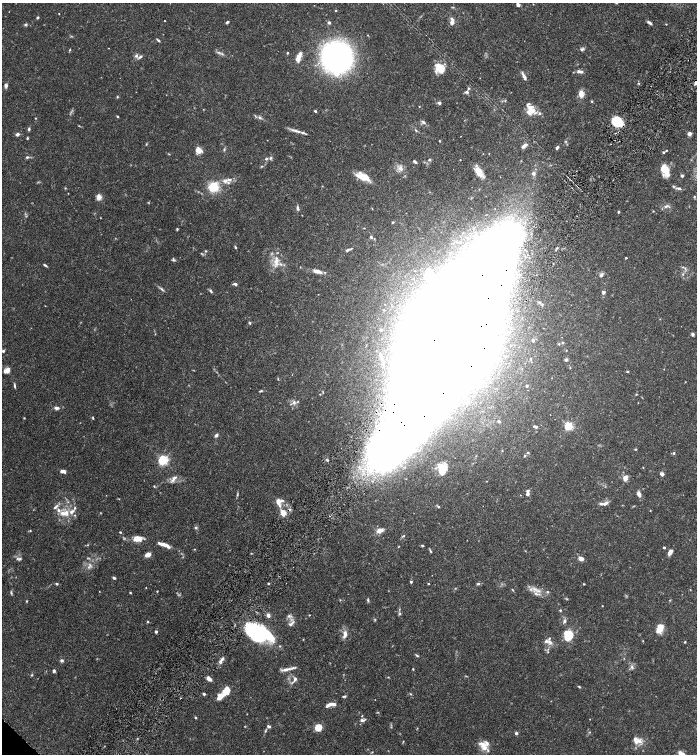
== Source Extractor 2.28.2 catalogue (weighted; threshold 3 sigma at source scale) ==
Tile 10 of 4 x 4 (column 2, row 3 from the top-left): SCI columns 1556-2944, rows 1510-3012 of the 6030 x 6025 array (HDU 1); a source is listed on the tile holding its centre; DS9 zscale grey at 2 x 2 block average (1 PNG px = mean of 2 x 2 image px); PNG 699 x 756 px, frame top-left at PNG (2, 3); no overlay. Shown black and unused: <1% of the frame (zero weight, under 6 of 12 exposures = <1% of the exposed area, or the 3 px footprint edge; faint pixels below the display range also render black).
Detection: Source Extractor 2.28.2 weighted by HDU 2 'WHT'; one run over the whole footprint, this tile lists its part. Background 0.0776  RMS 0.003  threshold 0.0123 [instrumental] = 3 sigma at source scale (4.09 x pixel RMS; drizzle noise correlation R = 1.36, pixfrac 0.8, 0.05/0.05 arcsec/px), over >= 5 px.
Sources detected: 313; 9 too faint to see at this stretch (2 x 2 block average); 7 inside a brighter object's white glare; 1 cosmic-ray / hot-pixel residue — not listed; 42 inside a brighter listed object's ellipse — not listed separately; the other 254 listed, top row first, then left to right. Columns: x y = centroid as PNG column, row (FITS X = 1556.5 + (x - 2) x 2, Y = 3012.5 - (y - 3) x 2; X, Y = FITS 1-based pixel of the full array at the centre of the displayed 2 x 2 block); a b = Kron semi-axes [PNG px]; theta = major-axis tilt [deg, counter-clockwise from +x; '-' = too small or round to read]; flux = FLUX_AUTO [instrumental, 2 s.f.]
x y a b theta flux
533 4 2 2 - 0.28
518 5 4 3 - 1.6
453 7 3 2 - 0.48
336 10 2 2 - 0.49
59 14 2 2 - 0.32
37 17 3 2 - 1
165 21 2 2 - 0.27
227 22 4 2 - 1.3
329 22 3 3 - 1.4
452 22 6 5 - 3
649 23 6 3 -29 1.6
666 24 3 2 - 0.31
26 25 5 3 - 0.91
158 40 5 2 - 0.91
582 49 6 5 - 1.4
70 50 3 2 - 0.53
219 52 6 4 -26 1.6
287 53 3 2 - 0.74
136 56 6 5 - 1.6
298 57 11 4 65 6.3
337 57 19 18 - 220
440 67 13 10 60 10
580 71 8 4 -6 2.7
524 77 9 4 -65 2.7
638 83 3 3 - 0.54
696 83 5 4 - 2
6 85 6 4 84 1.7
468 88 5 3 - 0.96
466 92 6 3 -6 1.3
581 94 8 6 -89 4.9
117 97 3 3 - 0.53
592 101 3 3 - 0.61
439 103 4 3 - 1.5
419 106 2 2 - 0.39
203 109 3 2 - 0.26
530 110 15 6 -77 8.1
315 111 3 2 - 1
540 113 4 3 - 1.2
117 116 3 2 - 0.51
260 117 6 4 -22 1.5
35 118 2 2 - 0.38
617 121 9 7 49 20
423 122 6 4 -39 1.6
79 126 3 2 - 0.35
29 129 4 3 - 1.1
416 130 5 3 - 0.76
296 131 12 4 -15 3.3
616 133 2 2 - 0.26
17 134 4 3 - 2
689 134 4 3 - 2.8
461 136 2 2 - 0.2
27 138 3 2 - 0.69
439 141 2 2 - 0.48
565 141 4 3 - 0.56
146 144 3 3 - 0.56
524 146 8 4 37 2.5
557 147 5 3 - 1.1
224 149 5 2 - 0.64
198 150 8 6 -49 4.5
666 150 3 2 - 0.45
663 152 3 3 - 0.76
169 154 4 2 - 0.38
489 154 2 2 - 0.21
27 157 5 3 - 1
266 158 5 3 - 1.1
271 158 5 3 - 1.1
460 159 3 2 - 0.24
429 160 4 3 - 0.79
415 162 5 3 - 1.1
262 166 3 3 - 0.55
400 168 8 6 40 2.9
666 170 14 6 -80 8.8
479 172 13 6 -55 6.5
533 173 4 4 - 1.9
682 176 3 3 - 1.1
363 177 17 7 -18 10
225 181 8 6 21 3
213 187 4 4 - 58
65 188 3 3 - 0.47
679 188 9 3 -9 1.6
68 193 2 2 - 0.24
694 196 3 3 - 0.62
99 197 7 6 - 3.1
666 206 8 4 5 2.1
297 208 6 3 -78 1.6
495 209 2 2 - 0.2
653 211 3 2 - 0.31
618 212 3 2 - 0.95
393 222 3 3 - 0.57
364 228 2 2 - 0.36
177 229 3 3 - 0.65
371 237 4 3 - 1.1
235 247 4 3 - 0.7
349 249 10 3 24 1.5
206 251 3 3 - 0.56
450 252 4 3 - 0.92
201 253 4 2 - 0.56
626 258 2 2 - 0.7
173 260 4 4 - 1.1
276 262 18 7 84 7
45 265 5 2 - 0.99
300 267 3 2 - 0.26
685 269 6 2 -70 0.94
415 270 3 2 - 0.28
317 271 10 4 -12 5
683 274 4 3 - 0.76
601 275 6 4 59 1.6
235 284 4 3 - 1.8
162 289 8 3 -40 1.3
210 291 6 3 -57 1.1
603 292 4 3 - 1.7
539 302 5 4 - 0.97
385 304 3 2 - 0.33
660 319 2 2 - 0.27
249 323 4 3 - 0.74
381 330 2 2 - 2.4
155 334 3 2 - 0.32
693 334 4 3 - 1.2
533 340 4 4 - 1.5
449 342 158 30 63 7900
562 343 3 2 - 0.47
559 344 3 3 - 0.58
3 351 6 3 12 1.5
566 351 2 2 - 0.33
382 359 10 3 -70 2.6
530 359 4 3 - 0.76
566 360 4 3 - 1.2
664 369 2 2 - 0.22
7 370 7 5 39 4
627 372 3 3 - 0.54
278 379 3 2 - 0.39
685 382 2 2 - 0.27
482 383 10 6 -59 5.5
14 386 6 2 -82 0.97
527 386 3 2 - 0.78
261 391 5 3 - 0.67
320 394 2 2 - 0.34
636 394 4 2 - 0.44
294 402 6 4 86 1.9
56 408 5 3 - 2.3
24 418 2 2 - 0.44
93 418 4 2 - 0.58
499 421 4 3 - 1.1
569 426 3 3 - 58
535 427 5 3 - 1.4
216 435 5 3 - 1.6
635 449 3 2 - 0.56
528 452 3 3 - 0.58
674 453 3 3 - 0.83
524 456 3 3 - 0.64
163 460 3 3 - 100
643 467 2 2 - 0.29
442 468 12 9 -53 7.5
62 471 6 4 -8 2.6
662 474 5 4 - 1.9
174 477 8 5 27 2.9
625 478 6 4 74 4.3
486 481 2 2 - 0.26
154 486 3 3 - 0.54
237 494 6 3 81 0.77
527 494 6 4 80 2.3
639 494 5 3 - 3.9
520 495 2 2 - 0.24
278 501 9 6 19 4.5
604 504 9 4 28 2.4
55 507 10 4 43 1.9
438 507 4 3 - 0.81
650 510 2 2 - 0.3
64 513 14 7 3 7.6
283 513 5 4 - 6.7
196 527 4 4 - 0.96
380 530 8 5 19 4.1
30 531 3 2 - 0.53
120 532 2 2 - 0.58
403 536 5 2 - 0.69
139 538 8 5 -17 5.9
164 545 12 4 -23 5.2
422 546 3 3 - 0.77
398 547 2 2 - 0.31
664 547 2 2 - 1.4
194 549 3 2 - 0.38
430 551 6 2 -63 0.76
670 552 7 4 57 3.1
148 555 4 3 - 6.4
581 558 7 5 -23 3.1
20 559 6 4 28 1.2
90 565 7 4 -65 2
114 578 3 3 - 1.1
411 582 3 2 - 0.96
268 583 2 2 - 0.57
57 584 4 3 - 0.91
428 584 2 2 - 0.47
478 584 5 3 - 0.99
584 584 2 2 - 0.44
146 588 2 2 - 0.25
535 589 11 5 -19 4.3
512 590 4 2 - 0.46
99 591 2 2 - 0.21
157 591 2 2 - 0.48
130 592 3 2 - 0.55
547 592 4 4 - 0.81
11 593 5 3 - 0.83
340 600 3 2 - 0.4
368 600 5 3 - 0.88
26 601 3 3 - 0.5
602 606 2 2 - 0.28
560 610 3 3 - 0.71
400 613 4 4 - 0.9
268 615 5 4 - 2.6
309 615 2 2 - 0.32
289 616 7 5 -1 2.1
564 621 7 4 68 1.5
148 622 3 3 - 0.62
291 624 7 5 19 1.8
659 630 9 7 7 4.9
156 632 3 3 - 1.1
258 633 22 13 -34 75
345 634 9 4 82 4.3
568 635 10 10 - 13
643 641 3 2 - 0.35
550 642 9 6 -57 3
685 642 3 3 - 0.53
280 646 3 3 - 0.55
548 649 4 2 - 0.72
417 655 5 2 - 0.76
62 660 5 4 - 1.2
222 660 11 3 57 2.3
632 667 6 4 -70 1.7
286 669 16 4 12 3.5
413 669 3 2 - 0.48
54 671 4 3 - 1.4
32 675 3 3 - 0.58
209 679 6 3 -41 3.6
295 679 6 4 75 2.1
579 687 3 2 - 0.62
204 694 3 3 - 1.1
411 694 4 2 - 0.54
221 696 11 4 43 11
344 696 5 2 - 0.8
180 698 2 2 - 0.36
329 704 7 4 26 2.4
362 716 3 2 - 0.38
196 718 3 2 - 0.56
590 719 2 2 - 0.24
362 720 7 3 9 2
269 726 5 4 - 1.3
318 727 4 3 - 22
417 728 3 2 - 0.34
265 731 6 3 70 0.9
516 733 3 3 - 1.2
639 741 11 8 -38 4.6
403 742 4 2 - 0.42
483 745 14 7 -23 5.5
681 754 10 6 -41 4.2
Overlapping masked pixels (flux is a lower limit): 5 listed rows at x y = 696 83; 617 121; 449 342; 283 513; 258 633
Isophote crosses this tile's border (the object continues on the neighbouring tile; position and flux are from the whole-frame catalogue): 4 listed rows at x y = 518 5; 696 83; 3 351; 681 754
Diffuse or blended objects may show on this block-average render without a row.